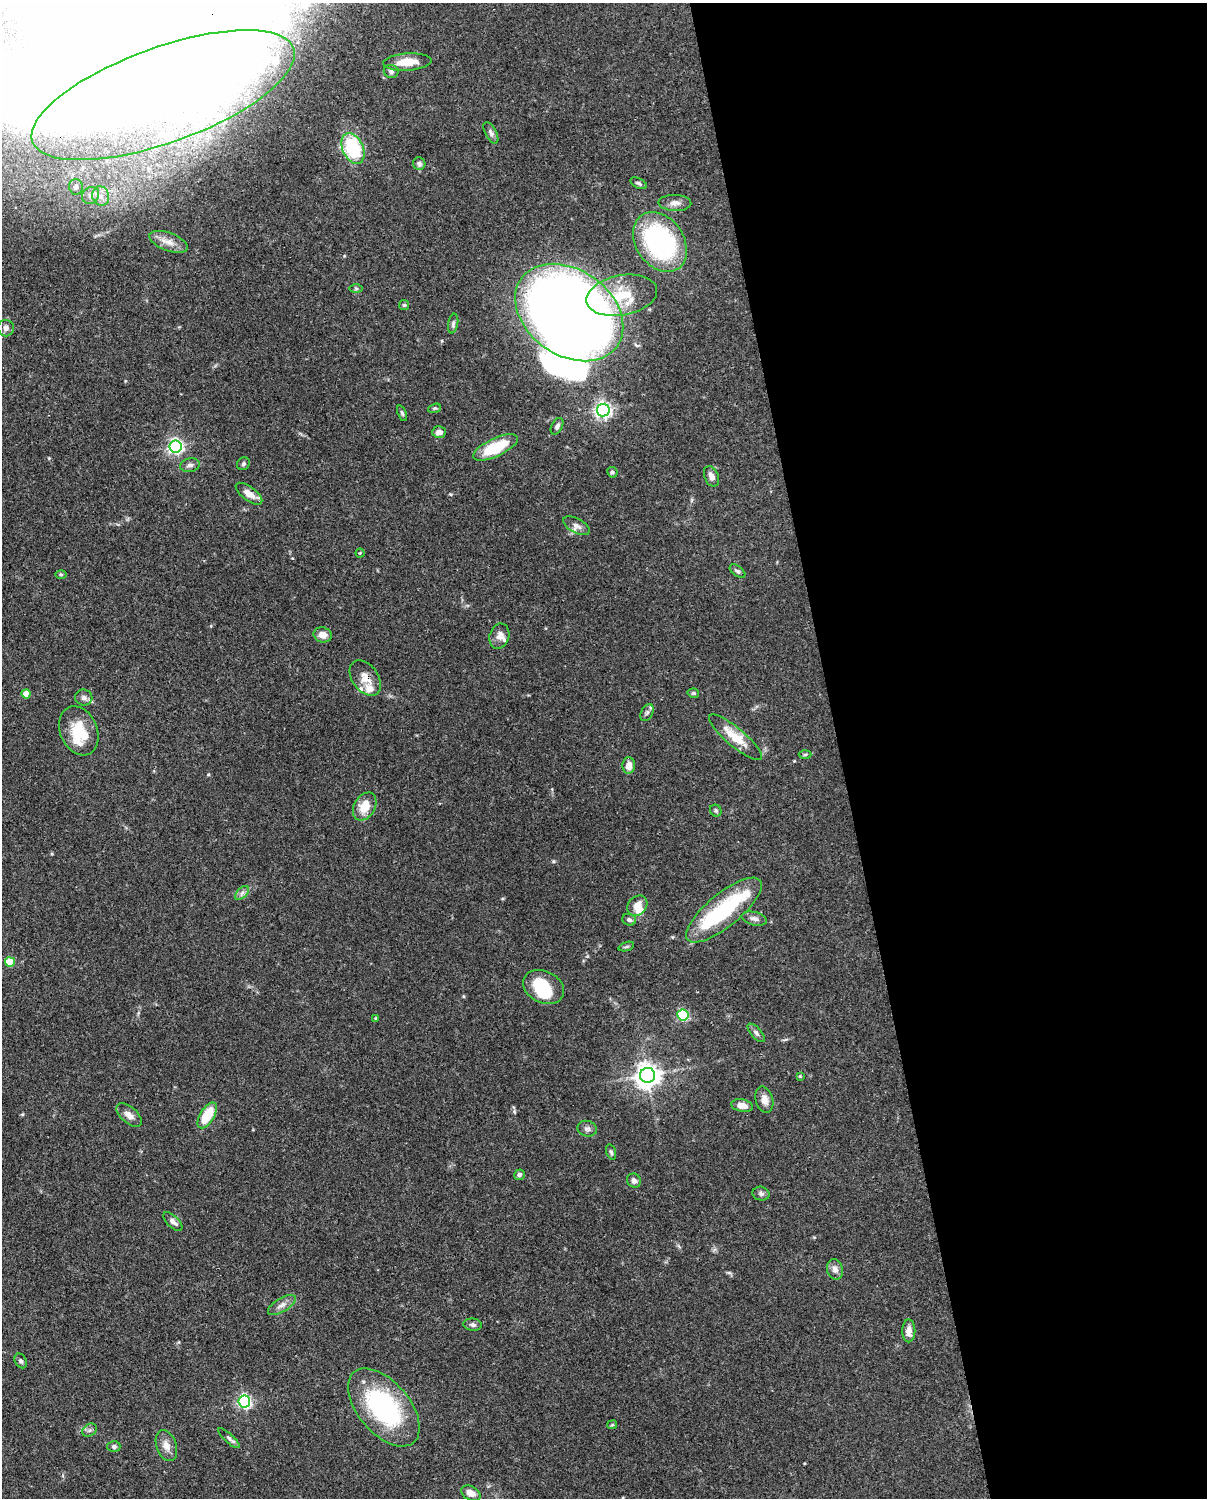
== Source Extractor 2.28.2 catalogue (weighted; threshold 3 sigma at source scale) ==
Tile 8 of 4 x 3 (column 4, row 2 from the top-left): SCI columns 3706-4910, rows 1761-3256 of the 5002 x 4907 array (HDU 1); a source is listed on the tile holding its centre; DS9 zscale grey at full resolution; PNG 1209 x 1500 px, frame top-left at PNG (2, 3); each listed source drawn as its Kron ellipse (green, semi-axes under 4 px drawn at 4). Shown black and unused: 30% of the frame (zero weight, under 3 of 4 exposures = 7% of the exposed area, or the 3 px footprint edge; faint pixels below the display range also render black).
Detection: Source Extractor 2.28.2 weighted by HDU 2 'WHT'; one run over the whole footprint, this tile lists its part. Background 0.114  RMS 0.0042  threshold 0.0189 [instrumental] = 3 sigma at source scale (4.5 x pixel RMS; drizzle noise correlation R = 1.50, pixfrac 1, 0.05/0.05 arcsec/px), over >= 5 px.
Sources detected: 114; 22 inside a brighter object's white glare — neither listed nor drawn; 8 inside a brighter listed object's ellipse — not listed separately; the other 84 listed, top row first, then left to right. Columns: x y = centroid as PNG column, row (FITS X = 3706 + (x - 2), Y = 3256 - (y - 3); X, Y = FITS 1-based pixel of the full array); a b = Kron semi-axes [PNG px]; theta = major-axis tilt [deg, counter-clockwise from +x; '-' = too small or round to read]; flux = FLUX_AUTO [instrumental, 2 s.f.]
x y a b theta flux
407 62 24 8 4 6.8
391 71 7 6 - 1.1
163 95 139 48 20 110
491 133 12 5 -63 1.4
353 148 16 10 -66 30
419 164 6 6 - 1.3
639 183 9 5 -26 1.1
76 187 8 7 - 2.3
90 195 9 8 - 2.3
101 196 10 8 -73 3.1
675 203 16 8 -2 2.9
168 242 20 9 -20 4.4
660 242 32 24 -56 74
356 288 6 4 0 0.64
622 295 36 20 11 15
404 305 5 5 - 0.66
569 313 59 43 -35 620
453 323 10 5 80 1.1
6 328 8 8 - 1.7
434 408 7 4 19 0.56
603 410 6 6 - 150
402 413 8 4 -71 0.78
557 426 9 5 62 1.3
439 432 7 6 - 2
176 446 6 6 - 120
496 447 24 9 25 19
243 464 7 6 - 0.82
190 465 10 7 12 1.8
612 472 5 5 - 0.74
711 476 11 7 -67 2.5
249 494 16 7 -37 4.3
576 526 14 7 -28 2
360 553 4 4 - 0.43
737 571 9 5 -36 1
61 574 6 4 0 0.51
323 635 9 7 -17 3.2
499 636 13 9 71 2.8
365 678 20 13 -54 5.3
693 693 6 4 -13 0.73
26 694 4 4 - 6.8
84 698 9 8 - 1.6
647 713 9 6 63 1.2
79 731 25 18 -67 14
735 737 34 9 -40 10
805 754 6 4 2 0.64
629 765 8 6 86 3.3
365 806 15 10 59 7.3
716 811 6 5 - 0.83
242 893 8 5 45 1.4
637 906 11 9 48 4.7
724 910 47 16 39 38
754 919 13 6 -12 1.8
629 920 7 5 -18 1.2
626 947 8 3 19 0.62
10 962 5 5 - 15
544 987 21 16 -26 18
683 1015 5 5 - 48
376 1018 4 4 - 0.66
756 1033 11 5 -48 1.3
648 1075 7 7 - 410
800 1076 4 4 - 0.56
764 1100 13 8 -75 3
742 1106 11 6 -11 3.2
129 1115 15 8 -40 2.7
207 1115 14 7 59 14
587 1129 10 7 -13 1.5
611 1152 8 4 -74 0.83
519 1175 5 5 - 1.2
634 1181 7 6 - 1.9
761 1194 8 7 - 1.2
173 1221 12 6 -43 2.2
835 1269 10 8 -77 2.5
282 1305 16 7 32 2.5
473 1325 9 6 -6 1.3
909 1331 11 6 89 3.5
21 1361 8 5 -62 1
244 1402 6 6 - 93
384 1407 46 26 -50 58
612 1425 5 4 - 0.51
90 1430 8 6 35 1.2
229 1438 14 4 -43 1.3
166 1446 16 10 -69 3.7
114 1447 6 5 - 1
471 1493 10 7 -29 3.2
Overlapping masked pixels (flux is a lower limit): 3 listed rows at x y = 365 678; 648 1075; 384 1407